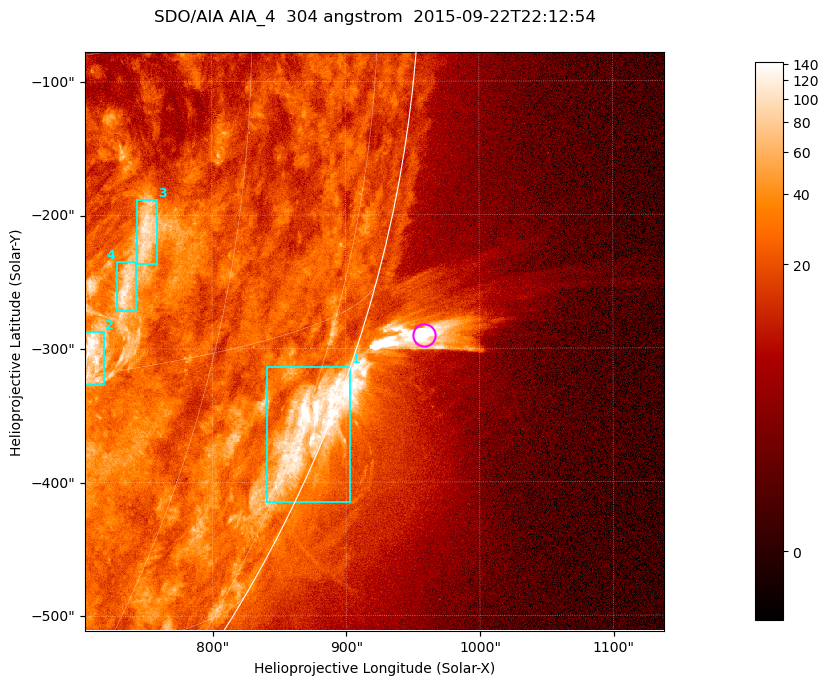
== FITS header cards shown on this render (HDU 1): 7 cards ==
TELESCOP= 'SDO/AIA '           / For AIA: SDO/AIA
INSTRUME= 'AIA_4   '           / For AIA: AIA_ATA1, AIA_ATA2, AIA_ATA3 or AIA_AT
WAVELNTH=                  304 / [angstrom] Wavelength
WAVEUNIT= 'angstrom'           / Wavelength unit: angstrom
DATE-OBS= '2015-09-22T22:12:54.123' / [ISO] Date when observation started; ISO 8
CTYPE1  = 'HPLN-TAN'           / CTYPE1; Typically HPLN
CTYPE2  = 'HPLT-TAN'           / CTYPE2; Typically HPLT

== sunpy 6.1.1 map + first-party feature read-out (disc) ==
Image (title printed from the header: SDO/AIA AIA_4  304 angstrom  2015-09-22T22:12:54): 722 x 722 px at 0.6 arcsec/px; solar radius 956 arcsec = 1593 px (partial field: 2.9% of the solar disc is inside the frame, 45% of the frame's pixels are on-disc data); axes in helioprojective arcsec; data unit not stated in the header (colour bar unlabelled)
Orientation: roll -0.132 deg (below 1 deg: not rotated)
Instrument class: DISC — disc imager (sunpy class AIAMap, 304 A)
Bright regions (active regions / flare kernels): reference = the on-disc median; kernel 7 px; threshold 5 sigma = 47.4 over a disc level ~23.3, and >= 1.15x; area >= 521 px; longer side >= 9 px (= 5.4 arcsec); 4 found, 4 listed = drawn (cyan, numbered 1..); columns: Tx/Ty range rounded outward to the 2 arcsec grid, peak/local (2 s.f.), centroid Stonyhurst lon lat
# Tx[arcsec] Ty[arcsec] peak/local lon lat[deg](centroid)
1 840..904 -416..-312 7.2 +77 -21
2 704..720 -328..-286 6.4 +50 -14
3 742..760 -238..-188 4.8 +52 -9
4 728..744 -272..-234 5 +51 -11
Off-limb structures (1.02-1.3 R_sun): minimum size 260 px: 10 found; the strongest spans PA ~250..255 deg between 1.02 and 1.11 R_sun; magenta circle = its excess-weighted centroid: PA ~255 deg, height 1.05 R_sun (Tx ~958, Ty ~-290 arcsec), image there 16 x the reference